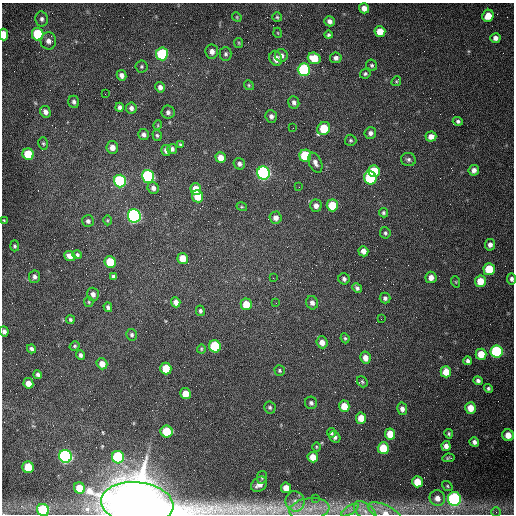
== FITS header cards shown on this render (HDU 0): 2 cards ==
NAXIS1  =                  512 /fastest changing axis
NAXIS2  =                  512 /next to fastest changing axis

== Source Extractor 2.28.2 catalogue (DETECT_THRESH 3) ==
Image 512 x 512 px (HDU 0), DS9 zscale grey, 1 PNG px = 1 image px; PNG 516 x 516 px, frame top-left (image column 1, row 512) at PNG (2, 3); each listed source drawn as its Kron ellipse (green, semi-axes under 4 px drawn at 4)
Background 1540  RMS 24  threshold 71.4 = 3 sigma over >= 5 px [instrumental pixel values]
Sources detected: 166; all 166 listed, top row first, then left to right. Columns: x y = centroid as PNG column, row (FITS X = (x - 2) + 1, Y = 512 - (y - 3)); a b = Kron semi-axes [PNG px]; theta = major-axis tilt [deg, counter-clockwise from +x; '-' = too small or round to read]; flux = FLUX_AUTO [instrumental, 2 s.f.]
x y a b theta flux
364 8 5 5 - 1.1e+04
488 16 6 5 - 2.4e+04
237 17 5 4 - 1.8e+03
277 17 5 5 - 2.5e+03
42 19 7 6 - 5.0e+03
330 21 5 5 - 6.2e+03
380 32 5 5 - 2.3e+04
278 33 5 3 - 1.3e+03
4 34 6 4 -86 2.3e+04
38 34 6 5 - 9.6e+04
329 35 4 4 - 3.0e+03
495 38 5 5 - 6.5e+03
48 41 8 8 - 9.6e+03
239 43 5 4 - 1.8e+03
212 51 7 6 - 8.4e+03
162 54 6 6 - 1.3e+05
226 54 7 6 - 3.9e+03
281 55 6 6 - 7.0e+03
276 58 8 6 -68 1.3e+04
314 58 6 5 - 3.2e+04
336 58 6 5 - 5.5e+03
372 65 6 5 - 2.7e+03
141 66 6 6 - 2.8e+03
304 70 6 6 - 2.0e+05
365 74 5 4 - 2.8e+03
122 75 5 4 - 7.3e+03
396 81 5 4 - 1.9e+03
249 85 5 4 - 2.1e+03
160 87 5 4 - 7.3e+03
105 94 2 2 - 8.2e+02
74 102 6 5 - 4.3e+03
294 102 6 5 - 5.5e+03
119 107 4 3 - 4.8e+03
131 108 5 5 - 6.6e+03
45 112 6 5 - 6.7e+03
168 112 6 6 - 5.2e+03
271 116 6 5 - 5.8e+03
458 121 5 4 - 3.5e+03
158 125 5 3 - 1.4e+03
293 128 2 2 - 7.4e+02
324 129 7 6 - 5.9e+04
370 133 6 6 - 5.7e+03
143 135 5 5 - 5.3e+03
157 135 6 4 -73 2.7e+03
431 137 5 5 - 1.0e+04
351 140 5 5 - 2.7e+03
43 143 6 4 -74 2.5e+03
180 144 4 3 - 2.0e+03
112 147 6 5 - 1.2e+04
172 149 5 5 - 4.2e+03
166 150 5 4 - 6.5e+03
28 154 6 5 - 6.0e+04
305 156 6 6 - 8.8e+04
221 158 5 5 - 1.8e+04
408 159 7 6 - 4.2e+03
315 163 10 6 -66 8.1e+03
239 164 6 5 - 5.2e+03
474 170 5 5 - 7.3e+03
374 171 6 6 - 7.0e+04
263 173 6 6 - 4.4e+05
148 176 6 6 - 2.6e+05
370 178 6 6 - 1.2e+05
120 181 6 6 - 2.0e+05
299 187 3 2 - 1.2e+03
153 188 6 5 - 6.8e+03
196 189 5 5 - 2.8e+04
198 196 6 5 - 3.4e+04
332 205 6 5 - 4.8e+04
316 206 6 5 - 7.9e+03
242 207 5 3 - 1.8e+03
383 213 4 4 - 3.0e+03
134 216 7 6 - 5.4e+05
276 218 6 6 - 8.9e+03
4 220 3 3 - 1.4e+03
107 220 5 3 - 1.5e+03
88 221 6 6 - 4.1e+03
385 233 6 5 - 3.0e+03
490 245 5 5 - 7.0e+03
15 246 5 4 - 2.9e+03
363 251 5 5 - 9.3e+03
77 255 5 4 - 3.8e+03
70 256 6 5 - 1.2e+04
183 259 5 5 - 3.1e+04
110 262 6 5 - 6.6e+04
489 269 6 5 - 5.8e+04
113 276 4 3 - 3.5e+03
34 277 6 5 - 4.9e+03
431 277 6 5 - 1.1e+04
273 278 2 2 - 8.5e+02
344 279 6 5 - 4.4e+03
512 279 5 4 - 4.4e+03
480 281 6 5 - 2.8e+04
456 282 6 3 -72 1.5e+03
357 288 5 4 - 3.8e+03
93 294 6 5 - 7.0e+03
385 298 5 5 - 4.2e+03
89 302 5 4 - 2.1e+03
176 302 5 4 - 9.2e+03
276 303 3 2 - 1.4e+03
312 303 7 6 - 6.1e+03
246 304 6 5 - 3.2e+04
108 307 5 4 - 4.3e+03
200 311 5 4 - 3.4e+03
381 319 2 2 - 9.3e+02
70 320 4 4 - 2.9e+03
4 331 5 4 - 5.3e+03
132 335 6 5 - 3.1e+03
345 338 5 4 - 2.4e+03
322 342 6 5 - 1.1e+04
75 346 5 4 - 2.6e+03
215 346 6 5 - 1.0e+05
31 349 5 4 - 4.4e+03
201 349 4 4 - 1.8e+03
497 351 6 6 - 2.0e+05
481 354 5 5 - 2.8e+04
81 355 5 4 - 4.4e+03
365 358 6 5 - 1.3e+04
468 361 4 4 - 4.6e+03
102 364 6 5 - 1.4e+04
166 369 6 5 - 4.3e+04
280 371 5 5 - 2.6e+03
446 372 5 5 - 2.5e+04
38 375 4 4 - 4.3e+03
478 381 5 4 - 4.3e+03
362 382 6 5 - 2.6e+03
28 383 5 5 - 1.2e+04
488 389 4 4 - 3.1e+03
185 394 5 5 - 2.4e+04
311 403 6 6 - 3.8e+03
344 406 6 5 - 2.4e+04
270 407 6 6 - 3.2e+03
470 408 6 5 - 2.0e+04
402 409 6 5 - 7.5e+03
361 418 5 5 - 2.0e+04
167 432 6 6 - 6.1e+04
331 433 5 4 - 2.8e+03
390 434 5 5 - 2.7e+04
449 434 5 4 - 2.7e+03
508 435 6 5 - 1.7e+04
335 437 6 5 - 4.5e+03
474 442 5 4 - 5.2e+03
446 446 5 4 - 7.4e+03
316 447 5 3 - 1.5e+03
383 448 6 5 - 5.1e+04
65 456 6 6 - 4.2e+05
118 457 6 6 - 1.5e+05
313 457 5 5 - 2.0e+04
448 458 6 3 7 2.3e+03
28 467 6 5 - 4.2e+04
262 477 6 5 - 3.1e+03
417 482 5 5 - 3.2e+04
259 484 9 6 40 1.4e+04
447 486 6 4 -38 2.1e+03
80 488 6 5 - 2.7e+04
286 488 5 5 - 1.8e+04
316 498 2 2 - 3.7e+03
437 498 8 7 - 1.2e+04
454 499 7 6 - 3.4e+05
295 501 10 9 - 1.1e+04
137 503 36 21 -6 1.5e+07
309 509 20 11 8 2.9e+04
43 510 6 6 - 1.0e+05
350 510 10 4 32 5.7e+03
365 511 13 7 -38 1.2e+04
496 512 5 5 - 2.6e+03
385 513 18 7 -24 1.9e+04
At the frame edge (FLAGS 8, measured only in part): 6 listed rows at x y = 4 34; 512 279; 4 331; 137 503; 43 510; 385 513